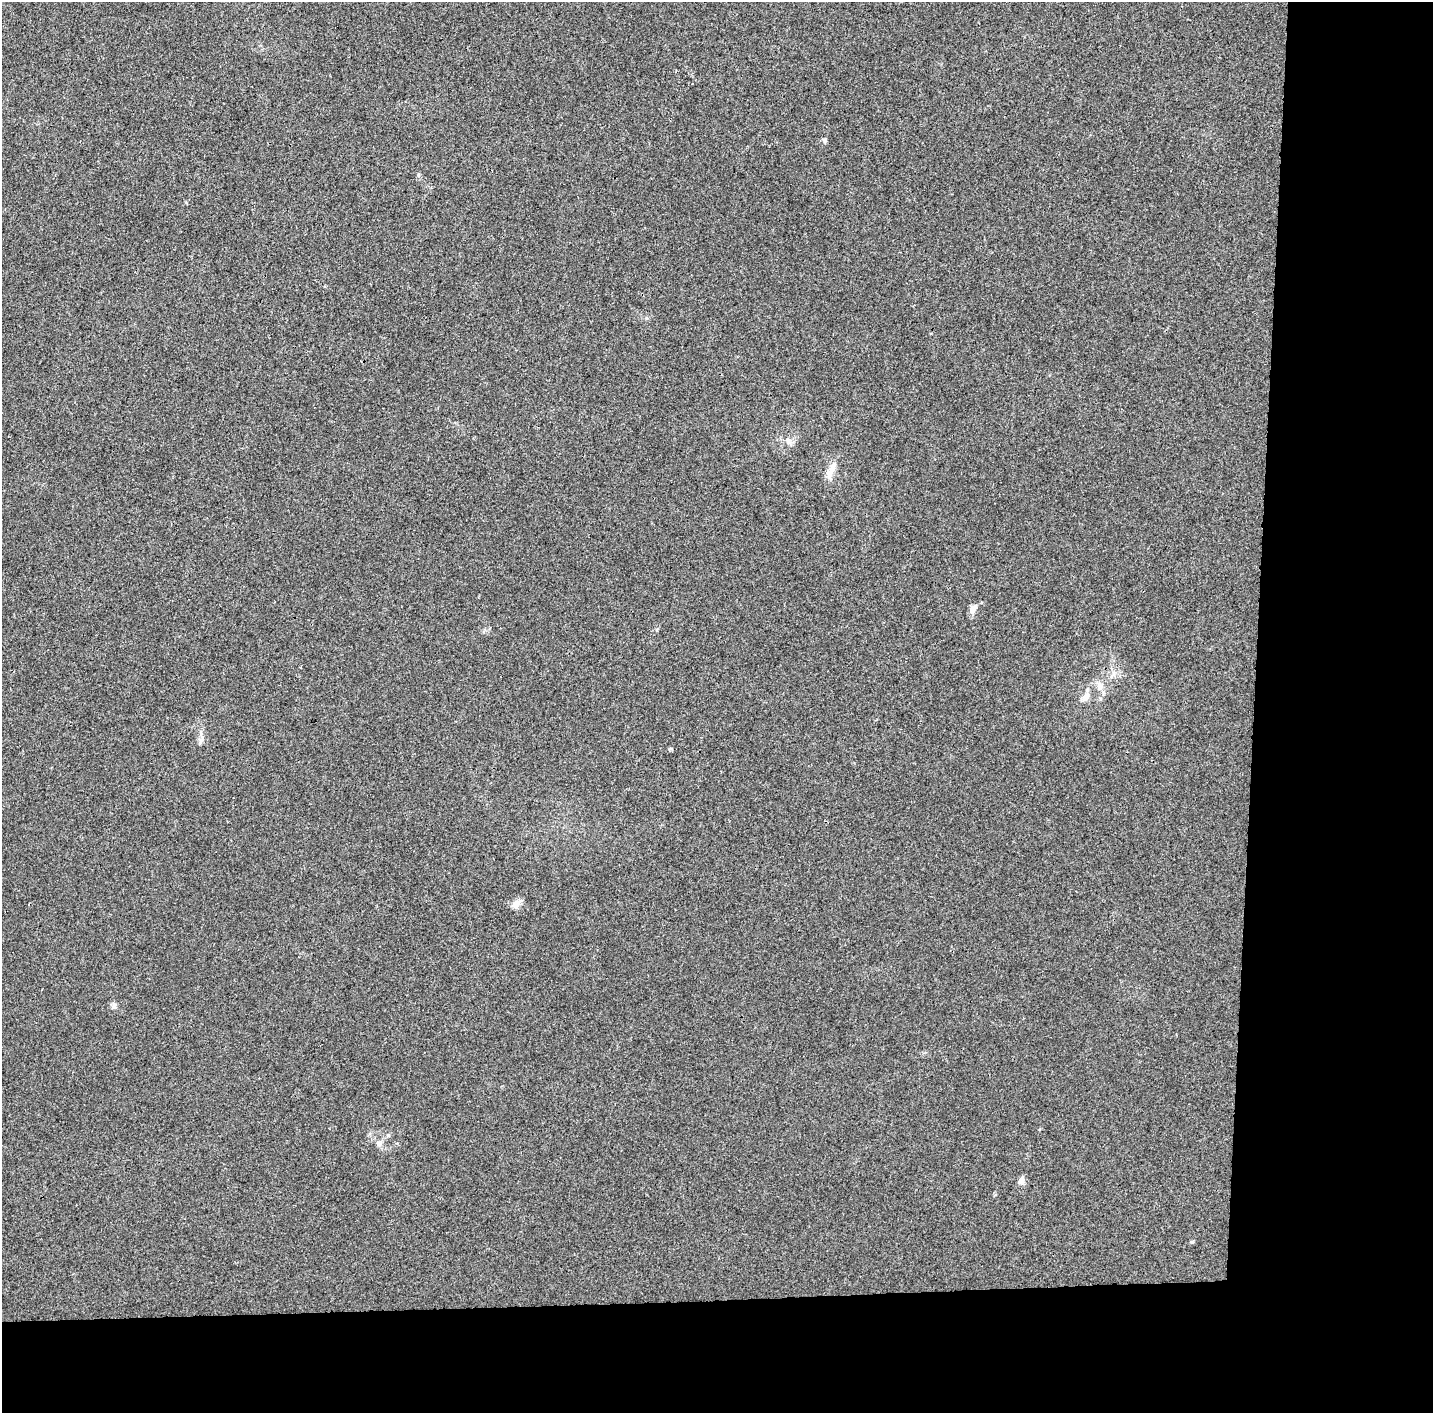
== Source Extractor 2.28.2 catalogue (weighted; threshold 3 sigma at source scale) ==
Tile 9 of 3 x 3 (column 3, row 3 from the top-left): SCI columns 2870-4300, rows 159-1569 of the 4300 x 4550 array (HDU 1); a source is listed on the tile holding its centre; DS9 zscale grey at full resolution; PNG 1435 x 1415 px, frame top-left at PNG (2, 2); no overlay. Shown black and unused: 19% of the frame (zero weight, under 3 of 4 exposures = <1% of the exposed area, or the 3 px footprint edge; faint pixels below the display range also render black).
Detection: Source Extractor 2.28.2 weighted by HDU 2 'WHT'; one run over the whole footprint, this tile lists its part. Background 0.00897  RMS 0.0037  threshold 0.0167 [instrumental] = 3 sigma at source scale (4.5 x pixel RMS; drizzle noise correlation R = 1.50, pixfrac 1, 0.0396/0.0396 arcsec/px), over >= 5 px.
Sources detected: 12; all 12 listed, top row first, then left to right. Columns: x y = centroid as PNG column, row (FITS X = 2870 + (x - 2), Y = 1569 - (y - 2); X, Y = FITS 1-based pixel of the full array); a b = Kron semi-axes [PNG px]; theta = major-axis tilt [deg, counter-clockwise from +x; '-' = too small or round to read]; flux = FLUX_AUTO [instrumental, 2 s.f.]
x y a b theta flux
824 140 7 5 -62 0.64
418 175 6 4 90 0.54
788 441 11 5 -72 1.2
831 471 27 8 66 4
973 609 12 9 60 2.1
1099 685 16 7 -64 2.4
1086 696 10 7 56 2.6
516 904 13 9 45 2.6
114 1006 8 6 -77 1
379 1144 9 7 -58 1.3
1021 1180 9 6 82 1.9
1192 1242 6 4 7 0.49
Unlisted compact peaks at least as high as the median listed source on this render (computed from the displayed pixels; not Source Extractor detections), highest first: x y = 200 742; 646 318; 388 1135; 671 749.